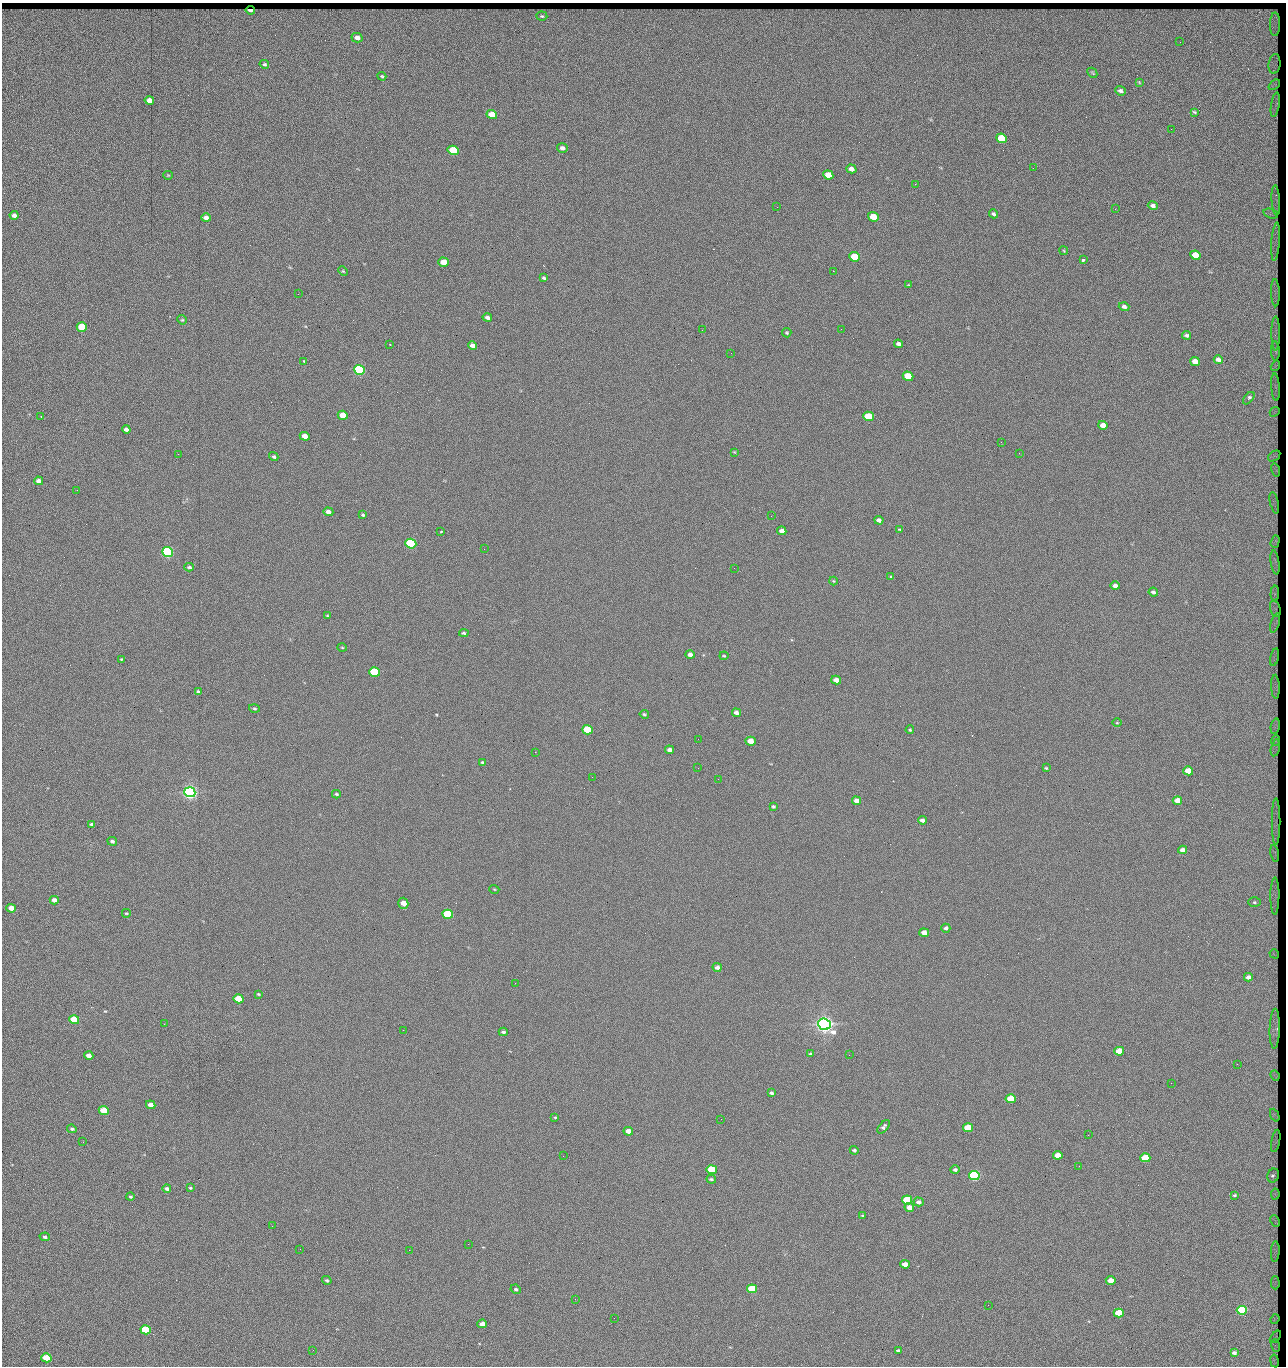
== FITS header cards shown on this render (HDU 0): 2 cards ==
NAXIS1  =                 1284 / length of data axis 1
NAXIS2  =                 1364 / length of data axis 2

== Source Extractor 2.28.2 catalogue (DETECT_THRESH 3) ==
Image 1284 x 1364 px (HDU 0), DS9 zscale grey, 1 PNG px = 1 image px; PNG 1288 x 1368 px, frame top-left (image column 1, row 1364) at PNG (2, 3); each listed source drawn as its Kron ellipse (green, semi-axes under 4 px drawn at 4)
Background 141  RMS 15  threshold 45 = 3 sigma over >= 5 px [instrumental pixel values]
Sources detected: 237; all 237 listed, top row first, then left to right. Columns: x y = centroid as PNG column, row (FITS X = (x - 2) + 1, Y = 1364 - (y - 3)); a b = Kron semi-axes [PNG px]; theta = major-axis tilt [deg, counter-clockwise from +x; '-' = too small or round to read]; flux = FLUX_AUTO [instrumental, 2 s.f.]
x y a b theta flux
250 10 4 3 - 2.6e+03
542 16 5 4 - 1.4e+03
1275 24 12 5 89 4.4e+03
357 38 5 4 - 5.2e+03
1180 42 2 2 - 1.2e+03
264 64 5 4 - 1.6e+03
1274 64 10 6 83 3.9e+03
1092 73 5 3 - 9.4e+02
382 76 4 3 - 1.1e+03
1139 82 4 3 - 7.6e+02
1274 85 6 4 38 2.1e+03
1120 91 5 4 - 2.9e+03
149 100 5 4 - 8.2e+03
1275 105 12 2 81 2.9e+03
1194 112 4 2 - 1.1e+03
492 114 5 4 - 2.3e+04
1171 129 2 2 - 1.0e+03
1002 138 5 4 - 4.3e+04
562 148 5 4 - 3.7e+03
453 150 5 4 - 5.3e+04
1033 168 2 2 - 1.8e+03
851 169 5 4 - 6.3e+03
168 175 4 4 - 9.4e+02
828 175 5 4 - 1.6e+04
915 184 2 2 - 1.8e+04
1276 200 15 3 -86 2.3e+03
1153 206 5 4 - 3.4e+03
777 207 2 2 - 5.0e+02
1115 209 3 2 - 1.1e+03
993 214 5 3 - 2.4e+03
1271 214 7 4 -17 3.5e+03
14 215 4 4 - 4.9e+03
873 217 5 4 - 2.8e+04
206 218 4 4 - 5.8e+03
1276 242 19 3 85 3.2e+03
1064 251 4 3 - 9.0e+02
1195 255 5 4 - 2.4e+04
855 257 5 4 - 4.1e+04
1083 260 4 3 - 4.0e+03
444 262 5 4 - 2.0e+04
343 271 5 4 - 9.7e+02
833 271 2 2 - 2.7e+04
544 278 4 3 - 1.6e+03
909 285 4 3 - 9.6e+02
1275 293 13 3 -89 3.3e+03
298 294 2 2 - 7.3e+02
1124 307 5 4 - 2.9e+03
487 317 5 3 - 3.1e+03
182 320 5 4 - 1.2e+03
82 327 5 4 - 5.2e+04
841 329 2 2 - 6.9e+02
702 330 2 2 - 3.4e+03
787 333 5 4 - 1.3e+03
1276 333 17 3 90 4.5e+03
1186 335 4 4 - 2.2e+03
390 344 2 2 - 6.2e+02
899 344 4 4 - 3.6e+03
472 346 5 4 - 5.0e+03
1275 351 10 4 -88 2.8e+03
731 353 2 2 - 4.4e+02
1218 360 4 4 - 3.8e+03
304 361 3 3 - 1.8e+03
1195 361 5 4 - 9.6e+03
1275 366 5 3 - 1.1e+03
359 370 5 5 - 1.6e+05
908 376 5 4 - 4.0e+04
1275 387 14 4 -86 2.6e+03
1249 398 7 4 50 2.6e+03
1275 412 5 3 - 1.3e+03
343 415 5 4 - 2.0e+04
868 416 5 4 - 3.3e+04
41 417 3 2 - 7.5e+02
1103 425 5 4 - 9.6e+03
126 429 4 4 - 4.5e+03
305 436 5 4 - 9.3e+03
1001 442 2 2 - 3.4e+03
734 452 3 2 - 7.8e+02
1019 453 2 2 - 6.3e+02
178 454 2 2 - 3.2e+03
1274 456 7 4 36 1.9e+03
274 457 5 4 - 1.7e+03
1276 470 7 3 -74 1.4e+03
39 481 4 4 - 6.0e+03
77 490 3 2 - 1.0e+03
1274 503 11 4 -77 3.7e+03
328 512 5 4 - 5.3e+03
363 515 4 3 - 1.5e+03
771 516 2 2 - 5.2e+02
879 520 5 4 - 3.5e+03
900 529 4 3 - 1.1e+03
441 531 3 2 - 8.6e+02
782 531 4 4 - 5.0e+03
1275 541 6 4 72 2.2e+03
411 544 5 5 - 1.9e+05
484 549 2 2 - 2.7e+03
167 552 5 5 - 3.2e+05
1275 562 12 3 -81 3.7e+03
189 567 5 3 - 1.8e+03
734 568 3 2 - 7.5e+02
891 577 3 3 - 3.9e+03
833 581 4 4 - 9.8e+02
1115 586 4 4 - 5.4e+03
1153 592 4 4 - 2.4e+03
1275 594 8 4 87 2.7e+03
1275 609 8 5 -73 1.5e+03
327 616 4 2 - 9.9e+02
1275 623 10 4 73 2.0e+03
464 633 5 3 - 1.6e+03
342 647 5 3 - 8.7e+02
690 655 4 4 - 5.2e+03
724 656 4 4 - 9.9e+02
1275 657 9 3 76 3.0e+03
121 659 3 3 - 7.6e+02
374 672 5 4 - 9.0e+04
836 680 5 4 - 7.3e+03
1275 687 12 4 -88 2.8e+03
198 692 4 3 - 1.9e+03
254 709 5 4 - 1.3e+03
736 713 4 4 - 3.9e+03
644 714 5 4 - 1.4e+03
1117 723 4 3 - 9.0e+02
1275 726 8 4 78 2.1e+03
587 730 5 4 - 5.0e+04
910 730 4 3 - 1.0e+03
698 739 2 2 - 6.5e+02
751 741 5 4 - 1.5e+04
1275 741 5 3 - 1.4e+03
1275 748 8 3 77 2.0e+03
669 750 4 4 - 3.8e+03
535 752 2 2 - 3.3e+03
483 762 4 3 - 2.4e+03
698 768 2 2 - 2.1e+03
1046 768 4 4 - 1.1e+03
1188 771 5 4 - 2.7e+04
592 777 2 2 - 4.2e+02
718 779 2 2 - 2.7e+03
190 792 5 5 - 6.8e+05
336 794 4 3 - 1.4e+03
1177 800 5 4 - 1.3e+04
856 801 5 4 - 6.0e+03
773 806 4 3 - 1.4e+03
922 820 4 4 - 3.9e+03
1276 821 23 2 90 4.5e+03
92 824 4 3 - 2.0e+03
112 841 5 4 - 2.3e+03
1182 850 4 4 - 5.6e+03
1275 853 8 4 -78 3.0e+03
494 889 5 3 - 9.0e+02
1275 896 19 4 89 5.8e+03
54 900 4 4 - 5.6e+03
1254 902 6 5 - 1.7e+03
403 903 5 5 - 1.3e+04
11 908 5 4 - 1.0e+04
126 913 4 3 - 1.0e+03
448 914 5 4 - 1.2e+05
946 928 4 4 - 2.9e+03
924 932 5 4 - 9.4e+03
1274 954 5 4 - 1.6e+03
717 967 5 4 - 3.6e+03
1248 977 4 4 - 4.1e+03
515 983 2 2 - 2.1e+03
258 994 4 3 - 1.2e+03
238 999 5 4 - 3.3e+04
74 1020 5 4 - 5.3e+04
164 1024 2 2 - 4.2e+02
824 1024 6 5 - 1.0e+06
1275 1029 20 5 88 7.3e+03
403 1030 2 2 - 5.5e+03
503 1032 4 4 - 2.2e+03
1119 1051 5 4 - 2.9e+04
811 1054 4 3 - 2.1e+03
849 1055 2 2 - 1.4e+03
89 1056 5 4 - 6.1e+03
1237 1064 2 2 - 1.7e+03
1275 1076 5 3 - 1.8e+03
1171 1083 2 2 - 2.7e+03
771 1093 4 3 - 2.0e+03
1011 1099 5 4 - 4.8e+04
151 1105 5 4 - 7.3e+03
104 1110 5 4 - 3.1e+04
1275 1115 7 4 -66 2.4e+03
555 1117 4 3 - 9.4e+02
721 1119 2 2 - 7.9e+02
884 1127 8 4 49 2.7e+03
968 1128 5 4 - 4.4e+04
72 1129 5 4 - 1.9e+03
628 1131 5 4 - 8.7e+03
1088 1135 2 2 - 4.9e+02
1276 1141 11 3 79 2.0e+03
83 1142 2 2 - 2.6e+03
854 1150 4 4 - 1.8e+03
1058 1155 5 4 - 1.7e+04
563 1156 2 2 - 9.7e+02
1145 1158 5 4 - 5.7e+04
1079 1166 2 2 - 1.2e+03
712 1170 5 4 - 7.9e+04
955 1170 4 4 - 2.3e+03
974 1175 5 4 - 2.7e+05
1273 1176 7 5 70 4.4e+03
711 1179 5 3 - 1.6e+03
167 1188 4 3 - 2.5e+03
190 1188 4 3 - 1.1e+03
1275 1194 5 3 - 1.8e+03
1235 1195 3 2 - 8.1e+02
130 1197 4 3 - 1.4e+03
907 1200 5 4 - 8.4e+04
919 1202 5 4 - 3.8e+03
909 1207 5 4 - 9.7e+03
863 1216 4 3 - 1.4e+03
1275 1221 6 2 -64 1.4e+03
272 1226 2 2 - 2.1e+03
45 1237 5 4 - 2.1e+03
468 1244 2 2 - 8.7e+03
300 1249 2 2 - 1.8e+03
409 1250 2 2 - 5.4e+03
1275 1251 10 4 87 2.2e+03
905 1264 5 4 - 9.1e+03
327 1280 5 4 - 1.7e+03
1111 1280 5 4 - 1.4e+04
1275 1283 6 4 -89 1.4e+03
516 1289 5 4 - 1.8e+03
752 1289 5 4 - 8.0e+04
575 1299 3 2 - 6.7e+02
988 1305 2 2 - 2.7e+03
1242 1310 5 4 - 1.9e+05
1119 1313 5 4 - 4.5e+04
614 1318 3 2 - 7.4e+02
1275 1319 5 3 - 1.5e+03
482 1324 5 4 - 7.8e+03
146 1330 5 4 - 1.0e+05
1275 1337 7 2 51 7.0e+02
1275 1346 6 3 -71 1.0e+03
313 1350 2 2 - 1.4e+03
898 1350 4 3 - 2.0e+03
1234 1353 4 3 - 2.8e+03
46 1358 5 4 - 5.5e+04
1274 1361 6 4 -80 2.4e+03

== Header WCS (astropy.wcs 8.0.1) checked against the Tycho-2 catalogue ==
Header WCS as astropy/WCSLIB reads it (CRVAL/CRPIX/CD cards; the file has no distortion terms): RA---TAN/DEC--TAN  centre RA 15:41:43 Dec +51:58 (235.43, +51.97 deg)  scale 1.26 arcsec/px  FOV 26.9' x 28.5'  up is +92 deg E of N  parity flipped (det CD > 0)
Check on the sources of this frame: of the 60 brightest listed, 10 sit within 2.0 arcsec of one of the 16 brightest Tycho-2 stars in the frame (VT <= 12.38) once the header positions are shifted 0.32 arcsec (0.32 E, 0.01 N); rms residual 0.95 arcsec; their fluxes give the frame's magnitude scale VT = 24.47 - 2.5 log10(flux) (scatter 0.19 mag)
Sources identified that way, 10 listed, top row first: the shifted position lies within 2.0 arcsec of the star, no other Tycho-2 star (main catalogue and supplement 1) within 4.0 arcsec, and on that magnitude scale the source's flux lands within +1.5 / -3 mag of the star's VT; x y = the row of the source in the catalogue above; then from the Tycho-2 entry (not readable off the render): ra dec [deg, ICRS J2000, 3 dp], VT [Tycho-2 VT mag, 2 dp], TYC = Tycho-2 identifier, HIP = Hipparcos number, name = IAU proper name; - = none
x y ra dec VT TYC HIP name
359 370 235.614 +52.064 11.61 3489-1132-1 - -
411 544 235.514 +52.049 11.19 3489-1407-1 - -
190 792 235.378 +52.130 9.31 3489-1322-1 76850 -
448 914 235.303 +52.042 11.52 3489-958-1 - -
824 1024 235.232 +51.912 9.59 3489-824-1 - -
974 1175 235.143 +51.862 10.97 3489-1016-1 - -
907 1200 235.131 +51.886 12.29 3489-908-1 - -
752 1289 235.084 +51.941 11.45 3489-1346-1 - -
1242 1310 235.062 +51.771 11.53 3489-1453-1 - -
146 1330 235.075 +52.152 11.74 3489-912-1 - -